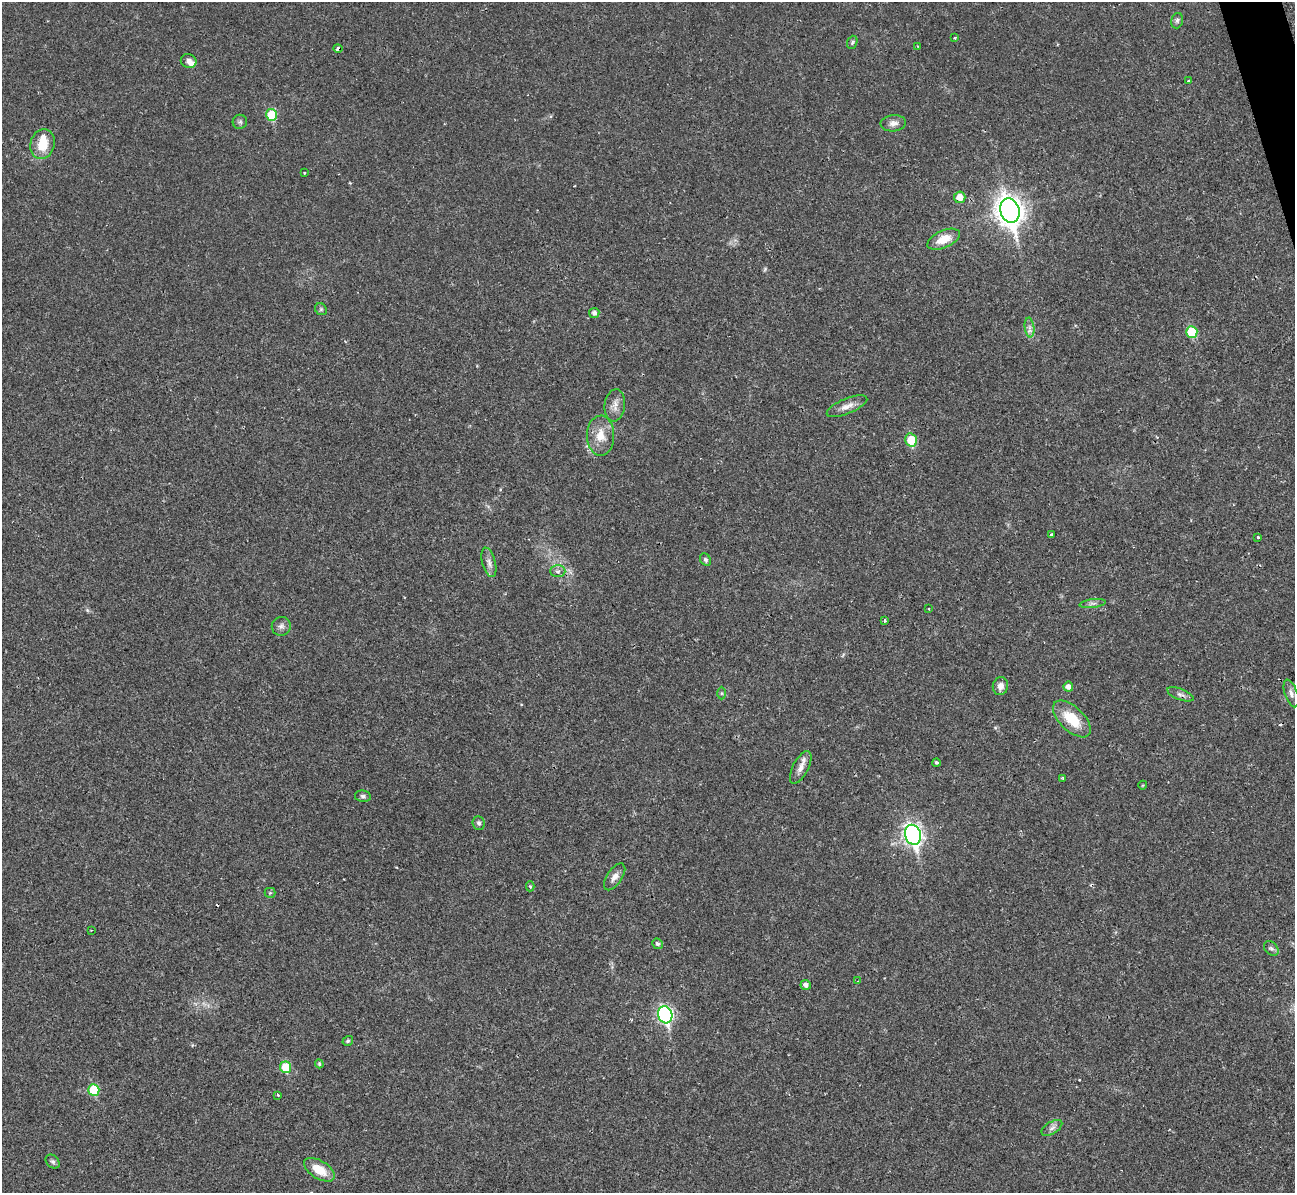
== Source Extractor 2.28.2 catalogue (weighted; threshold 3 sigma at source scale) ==
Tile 10 of 4 x 4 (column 2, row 3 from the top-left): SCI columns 1308-2600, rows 1497-2687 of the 5239 x 5221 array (HDU 1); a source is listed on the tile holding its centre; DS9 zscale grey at full resolution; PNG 1297 x 1195 px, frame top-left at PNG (2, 2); each listed source drawn as its Kron ellipse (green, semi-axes under 4 px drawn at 4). Shown black and unused: <1% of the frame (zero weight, under 2 of 3 exposures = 3% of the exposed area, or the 3 px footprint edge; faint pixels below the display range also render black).
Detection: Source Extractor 2.28.2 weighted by HDU 2 'WHT'; one run over the whole footprint, this tile lists its part. Background 0.0272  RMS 0.0041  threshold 0.0185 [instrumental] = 3 sigma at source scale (4.5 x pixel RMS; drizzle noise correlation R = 1.50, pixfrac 1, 0.05/0.05 arcsec/px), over >= 5 px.
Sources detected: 69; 5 cosmic-ray / hot-pixel residue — neither listed nor drawn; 2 inside a brighter listed object's ellipse — not listed separately; the other 62 listed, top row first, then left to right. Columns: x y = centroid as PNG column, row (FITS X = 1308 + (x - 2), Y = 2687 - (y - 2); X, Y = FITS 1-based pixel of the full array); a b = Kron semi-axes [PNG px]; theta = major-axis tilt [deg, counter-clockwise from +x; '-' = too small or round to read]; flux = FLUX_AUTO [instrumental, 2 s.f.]
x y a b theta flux
1177 21 8 5 73 1
955 38 3 3 - 0.66
852 42 7 5 70 0.68
917 46 3 2 - 0.32
338 49 5 4 - 1.4
189 61 8 7 - 2.1
1189 81 3 3 - 0.42
271 115 6 5 - 15
240 122 7 7 - 0.93
893 123 13 8 4 2.2
42 144 15 12 73 8.4
304 173 3 2 - 0.44
960 197 6 5 - 4.4
1010 211 12 9 -72 440
944 239 17 8 24 6.5
321 309 6 5 - 0.63
594 313 5 5 - 1.5
1030 327 10 5 -83 1.5
1192 332 6 5 - 16
615 405 16 10 84 3.1
847 406 22 7 22 3.3
600 436 20 13 -90 6.6
911 440 6 5 - 10
1051 535 3 3 - 1.5
1258 537 3 2 - 0.94
705 560 7 5 -56 0.93
489 562 15 6 -75 2.2
558 571 7 6 - 1.2
1093 603 13 4 7 1.3
929 609 3 2 - 0.34
885 621 3 3 - 0.68
281 626 9 9 - 1.6
1000 686 9 7 82 2.2
1068 687 5 5 - 2.1
721 693 6 4 90 0.57
1291 693 14 6 -71 1.7
1180 694 14 5 -21 1.5
1072 719 23 12 -43 12
936 763 4 3 - 0.91
801 767 18 7 63 3.1
1063 778 4 3 - 0.49
1143 785 4 3 - 0.32
363 796 8 5 -10 1
479 823 7 6 - 0.99
913 835 10 8 -73 160
615 877 15 7 56 2.5
530 886 5 4 - 0.72
270 893 5 5 - 0.51
91 930 2 2 - 0.27
657 944 5 5 - 1.1
1271 949 8 6 -47 1
858 981 4 3 - 0.4
806 985 5 5 - 1.5
665 1015 9 7 -72 86
348 1041 5 4 - 0.67
319 1064 4 3 - 0.57
286 1067 6 5 - 13
94 1090 6 5 - 15
278 1095 4 3 - 0.42
1052 1128 11 6 32 1.6
53 1162 8 6 -43 0.97
319 1170 17 9 -32 7.6
Overlapping masked pixels (flux is a lower limit): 1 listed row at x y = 338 49